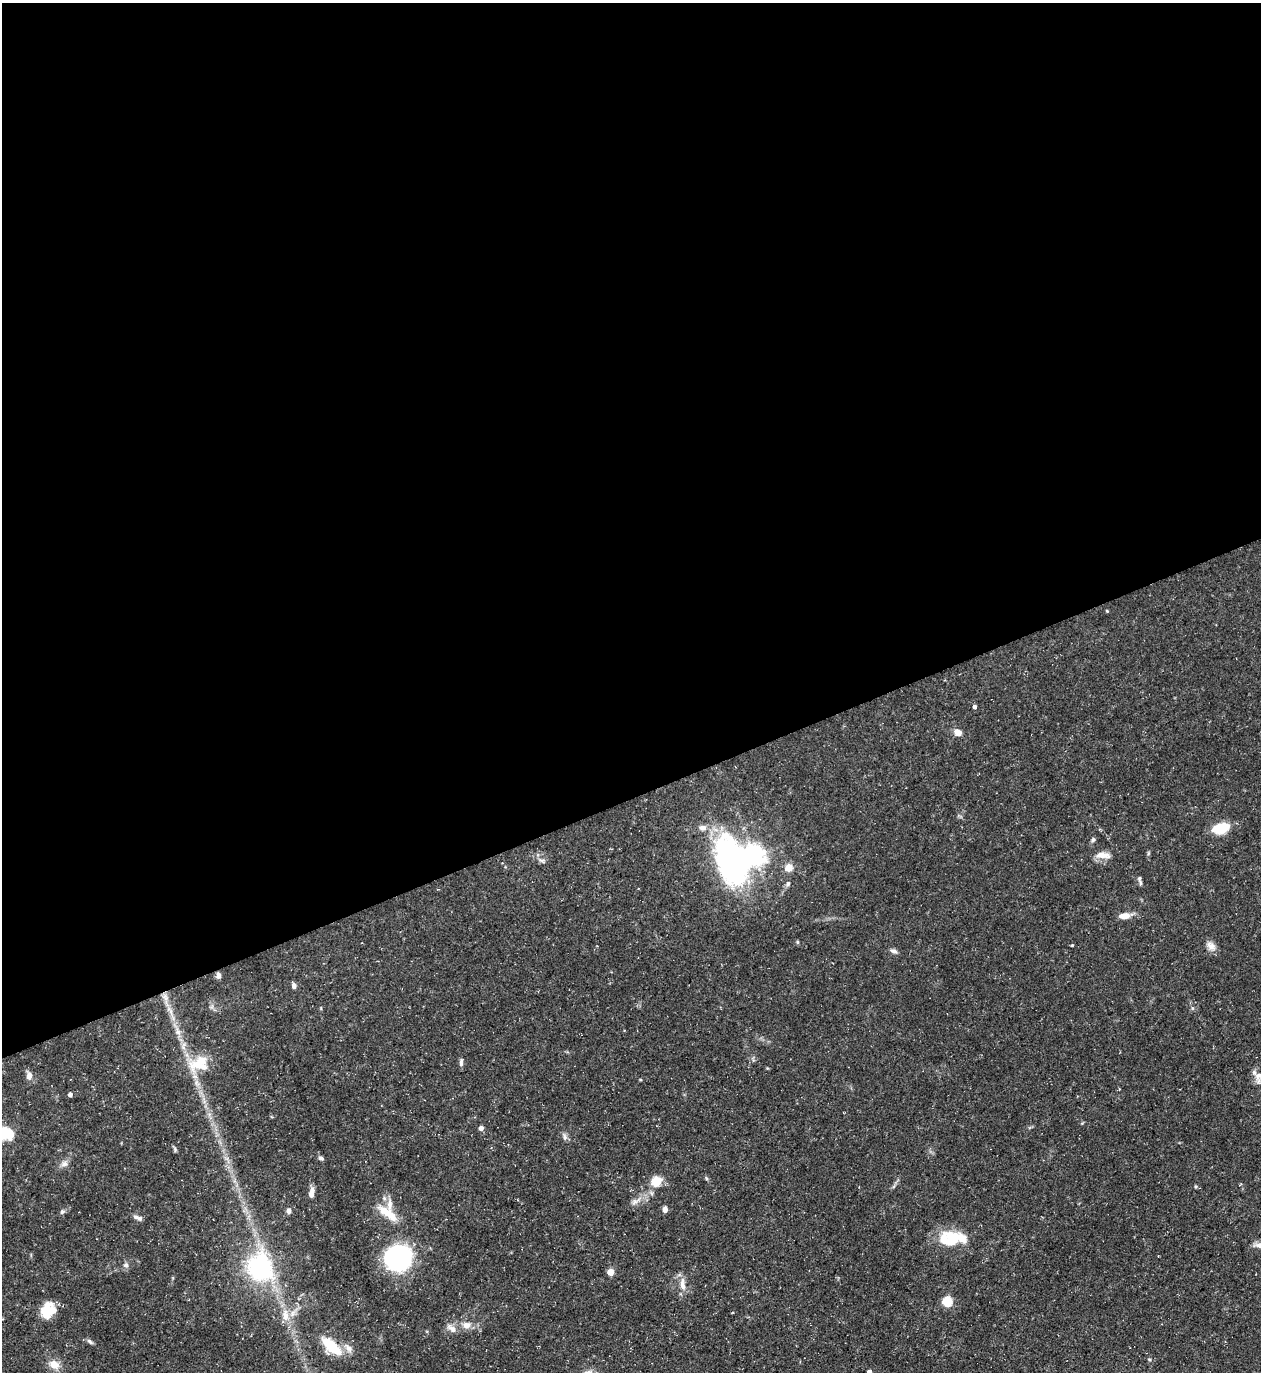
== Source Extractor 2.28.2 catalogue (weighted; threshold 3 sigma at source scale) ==
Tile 2 of 4 x 4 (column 2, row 1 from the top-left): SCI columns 1408-2666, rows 4109-5478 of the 5462 x 5478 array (HDU 1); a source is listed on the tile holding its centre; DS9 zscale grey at full resolution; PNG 1263 x 1374 px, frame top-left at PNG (2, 3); no overlay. Shown black and unused: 58% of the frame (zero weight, under 3 of 5 exposures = <1% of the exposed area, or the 3 px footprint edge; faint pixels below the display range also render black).
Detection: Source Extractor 2.28.2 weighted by HDU 2 'WHT'; one run over the whole footprint, this tile lists its part. Background 0.0725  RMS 0.0047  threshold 0.0211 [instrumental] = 3 sigma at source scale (4.5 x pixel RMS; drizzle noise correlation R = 1.50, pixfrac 1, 0.05/0.05 arcsec/px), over >= 5 px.
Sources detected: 68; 4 inside a brighter object's white glare — not listed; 5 inside a brighter listed object's ellipse — not listed separately; the other 59 listed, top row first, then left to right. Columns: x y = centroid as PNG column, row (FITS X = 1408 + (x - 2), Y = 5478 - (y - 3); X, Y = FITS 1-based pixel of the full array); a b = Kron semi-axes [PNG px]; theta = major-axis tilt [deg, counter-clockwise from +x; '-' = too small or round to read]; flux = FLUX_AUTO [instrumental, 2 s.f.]
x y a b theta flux
1107 611 4 4 - 0.4
974 707 4 4 - 1.3
958 732 8 6 -34 4
702 828 11 7 4 2.6
1221 828 13 8 16 19
1093 840 7 5 46 0.92
754 855 7 7 - 280
1102 855 19 8 -1 4.6
541 860 11 5 -22 1.5
789 868 5 5 - 12
1140 880 12 4 -76 1.2
788 884 7 5 86 1.1
1125 916 12 6 4 4.7
797 942 6 4 -89 0.51
1072 945 3 3 - 0.43
1211 946 15 9 -47 3.1
893 951 10 5 -17 1.4
218 975 7 6 - 1.5
294 986 7 5 -73 1.6
165 997 13 5 -71 3.1
178 1031 11 6 -73 2.7
461 1062 11 5 84 1.3
200 1066 38 13 -6 11
29 1076 8 6 89 3
1259 1076 13 12 - 3.7
70 1094 4 4 - 1.7
481 1128 5 5 - 1.9
4 1132 20 12 -78 8.1
565 1136 10 5 -81 1.4
175 1149 8 3 -78 0.74
321 1158 7 5 -16 1
64 1164 10 8 18 2.1
706 1178 6 3 -71 0.6
656 1181 14 11 29 7.1
1196 1186 5 4 - 0.57
311 1193 11 6 80 3.2
635 1202 9 6 36 1.8
665 1209 6 5 - 2
62 1211 6 5 - 1
288 1211 7 6 - 1.7
388 1214 32 10 -37 8.8
136 1217 8 6 -13 1.3
945 1240 28 18 -29 13
400 1259 28 22 64 53
126 1265 7 7 - 1.3
259 1267 32 28 -65 55
610 1272 4 4 - 9.5
682 1284 19 7 -86 4.1
947 1301 5 5 - 32
48 1310 16 13 58 11
285 1315 19 9 -85 5.9
466 1325 10 9 - 3.5
452 1329 14 7 -34 3
90 1341 9 5 -41 1.1
332 1346 16 7 -41 26
348 1348 14 8 -47 2.9
1149 1359 5 3 - 0.51
54 1364 11 9 -38 5.7
869 1372 4 4 - 2.7
Isophote crosses this tile's border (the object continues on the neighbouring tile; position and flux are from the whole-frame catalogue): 3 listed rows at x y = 1259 1076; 4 1132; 869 1372